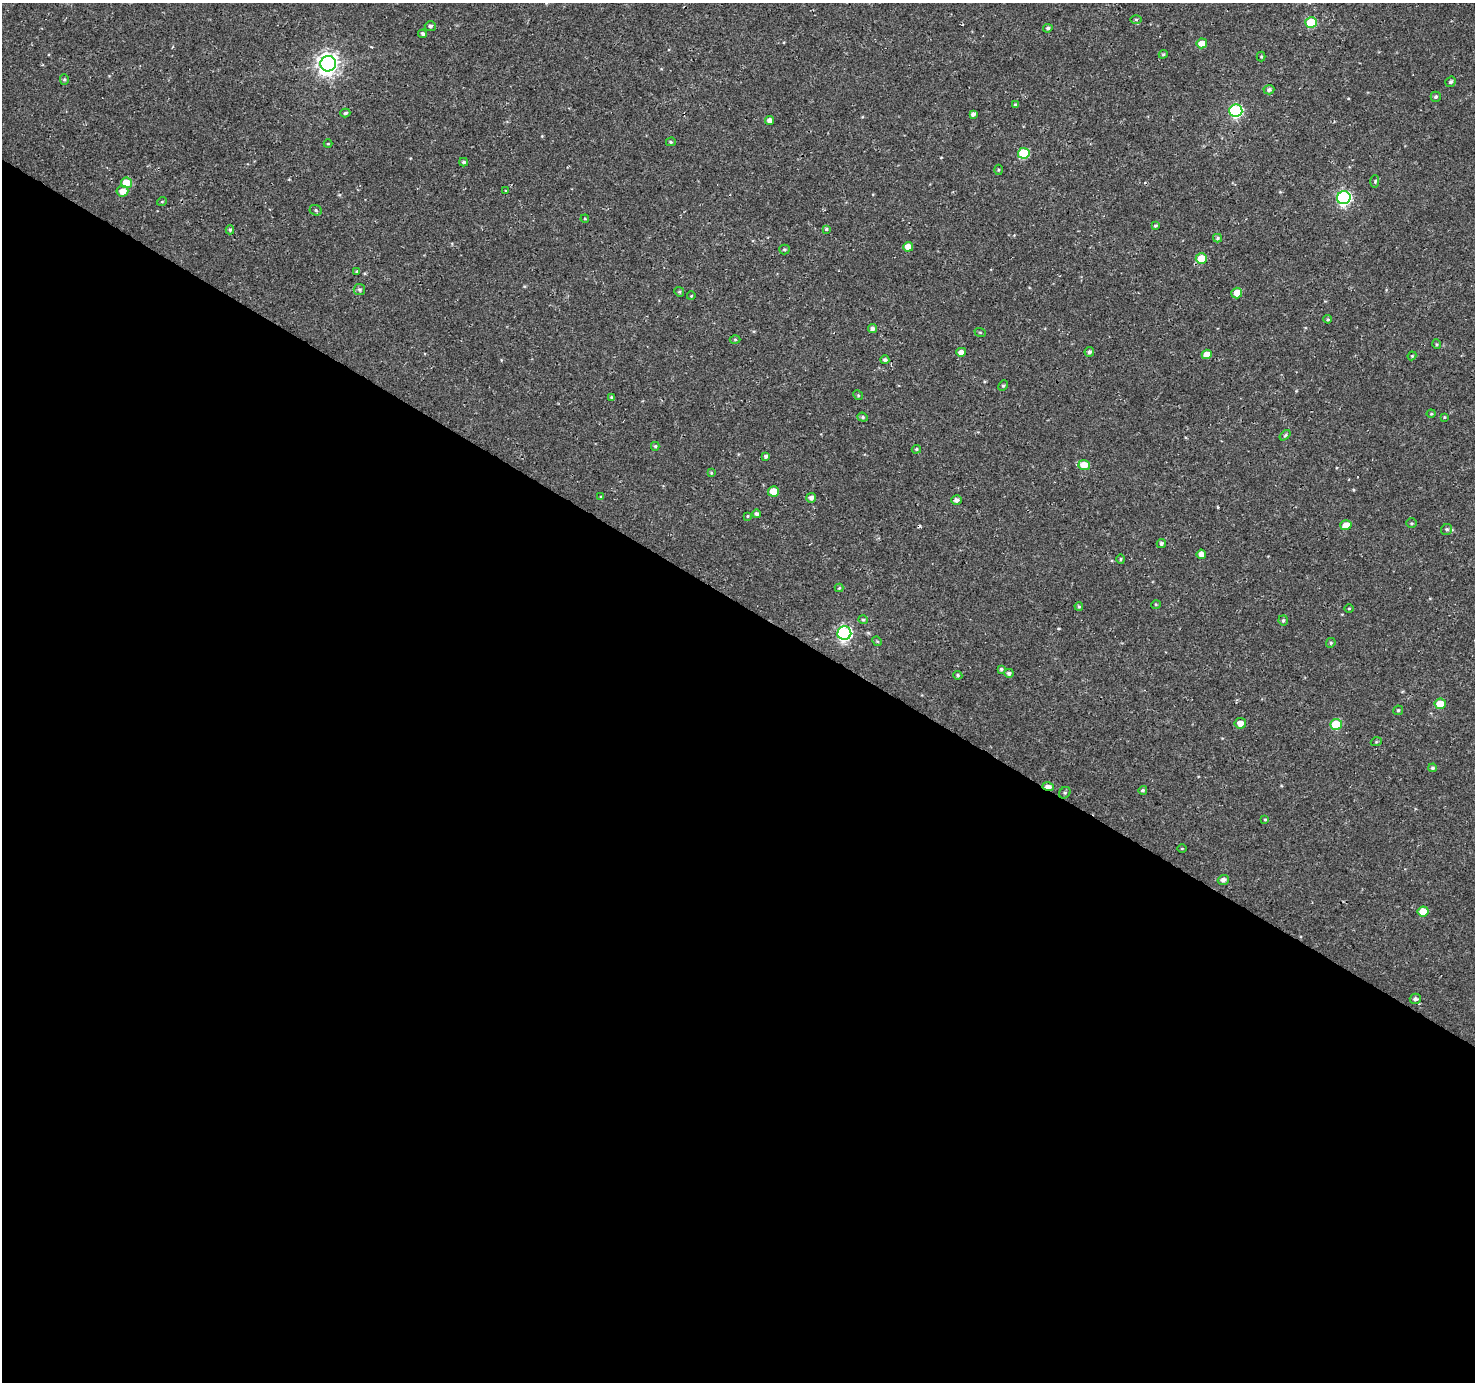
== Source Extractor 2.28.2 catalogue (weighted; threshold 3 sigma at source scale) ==
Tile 14 of 4 x 4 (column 2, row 4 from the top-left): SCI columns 1482-2954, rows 257-1636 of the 5900 x 5964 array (HDU 1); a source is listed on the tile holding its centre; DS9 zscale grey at full resolution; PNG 1477 x 1384 px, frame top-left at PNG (2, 3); each listed source drawn as its Kron ellipse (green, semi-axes under 4 px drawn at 4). Shown black and unused: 57% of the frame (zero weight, under 3 of 4 exposures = <1% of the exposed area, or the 3 px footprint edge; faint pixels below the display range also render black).
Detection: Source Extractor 2.28.2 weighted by HDU 2 'WHT'; one run over the whole footprint, this tile lists its part. Background 4.57e-04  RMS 0.0026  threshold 0.0118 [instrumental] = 3 sigma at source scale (4.5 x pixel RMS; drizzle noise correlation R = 1.50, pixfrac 1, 0.0396/0.0396 arcsec/px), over >= 5 px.
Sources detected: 105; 1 cosmic-ray / hot-pixel residue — neither listed nor drawn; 1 inside a brighter listed object's ellipse — not listed separately; the other 103 listed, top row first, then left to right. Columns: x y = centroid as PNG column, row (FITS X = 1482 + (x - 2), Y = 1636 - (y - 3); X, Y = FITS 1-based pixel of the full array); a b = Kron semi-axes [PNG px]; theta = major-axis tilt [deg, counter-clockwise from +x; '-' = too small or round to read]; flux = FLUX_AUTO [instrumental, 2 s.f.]
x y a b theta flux
1136 19 6 4 -1 0.32
1311 22 6 5 - 11
430 26 5 5 - 0.6
1048 28 4 3 - 0.48
423 34 4 4 - 0.58
1202 43 5 5 - 3.2
1163 54 4 4 - 0.33
1261 57 5 4 - 0.3
328 64 8 7 - 170
64 79 5 4 - 0.35
1451 82 5 5 - 0.51
1269 90 5 5 - 0.64
1436 97 5 5 - 0.48
1015 104 4 4 - 0.37
1236 111 6 6 - 31
345 113 5 4 - 0.5
973 114 4 4 - 0.72
770 120 4 4 - 1.3
671 142 5 4 - 0.33
328 144 4 4 - 0.24
1024 153 6 5 - 12
464 162 4 3 - 0.43
998 170 5 3 - 0.28
1375 181 6 3 89 0.3
126 183 5 5 - 5
122 191 6 5 - 2.2
506 191 3 2 - 0.27
1344 198 7 6 - 45
162 201 5 3 - 0.21
316 210 6 5 - 0.48
585 219 4 3 - 0.21
1155 226 4 3 - 0.41
826 229 3 3 - 0.3
230 230 4 4 - 0.42
1218 238 4 4 - 0.34
908 247 5 5 - 2.6
784 249 5 5 - 0.4
1201 258 5 5 - 4.7
357 272 3 3 - 0.32
359 290 6 5 - 0.51
679 292 5 4 - 0.35
1237 293 5 5 - 2.9
691 296 4 3 - 0.2
1328 319 4 3 - 0.31
872 328 4 4 - 0.65
980 332 6 3 -19 0.25
735 339 5 3 - 0.25
1436 344 5 3 - 0.27
961 352 5 4 - 1.7
1089 352 5 4 - 0.6
1207 354 5 4 - 2.3
1412 356 4 4 - 0.25
885 360 4 4 - 0.6
1003 386 5 4 - 0.35
858 395 5 4 - 0.3
611 397 4 3 - 0.26
1431 414 4 4 - 0.26
863 417 5 4 - 0.39
1444 417 3 3 - 0.24
1285 435 6 3 38 0.31
655 446 4 4 - 0.39
916 449 5 4 - 0.32
766 456 4 4 - 0.55
1084 465 5 5 - 4.5
711 473 3 3 - 0.23
773 491 5 5 - 4.3
601 497 4 3 - 0.26
811 498 5 4 - 0.92
956 500 5 4 - 0.85
756 514 4 4 - 0.64
747 516 4 3 - 0.23
1411 523 5 4 - 0.32
1346 525 5 5 - 2.9
1447 529 6 5 - 0.46
1161 544 4 4 - 0.56
1201 554 5 4 - 1.5
1120 559 5 3 - 0.26
839 588 4 4 - 0.25
1156 604 5 3 - 0.23
1079 606 4 3 - 0.3
1349 608 4 3 - 0.23
863 620 5 4 - 0.33
1283 620 5 4 - 0.46
844 633 7 6 - 50
877 641 5 4 - 0.3
1331 643 5 4 - 0.35
1001 669 4 4 - 0.38
1009 673 5 4 - 0.63
958 675 5 4 - 0.35
1440 704 6 5 - 4.6
1398 710 5 5 - 0.41
1240 723 6 5 - 1.9
1336 724 6 5 - 9.2
1376 742 5 3 - 0.23
1433 768 4 4 - 0.48
1048 787 6 4 -18 2.1
1143 790 4 4 - 0.46
1065 793 6 5 - 0.44
1265 819 4 3 - 0.27
1182 848 4 3 - 0.19
1223 880 6 5 - 0.92
1423 911 5 5 - 3.9
1415 999 5 5 - 0.63
Overlapping masked pixels (flux is a lower limit): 1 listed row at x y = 1048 787